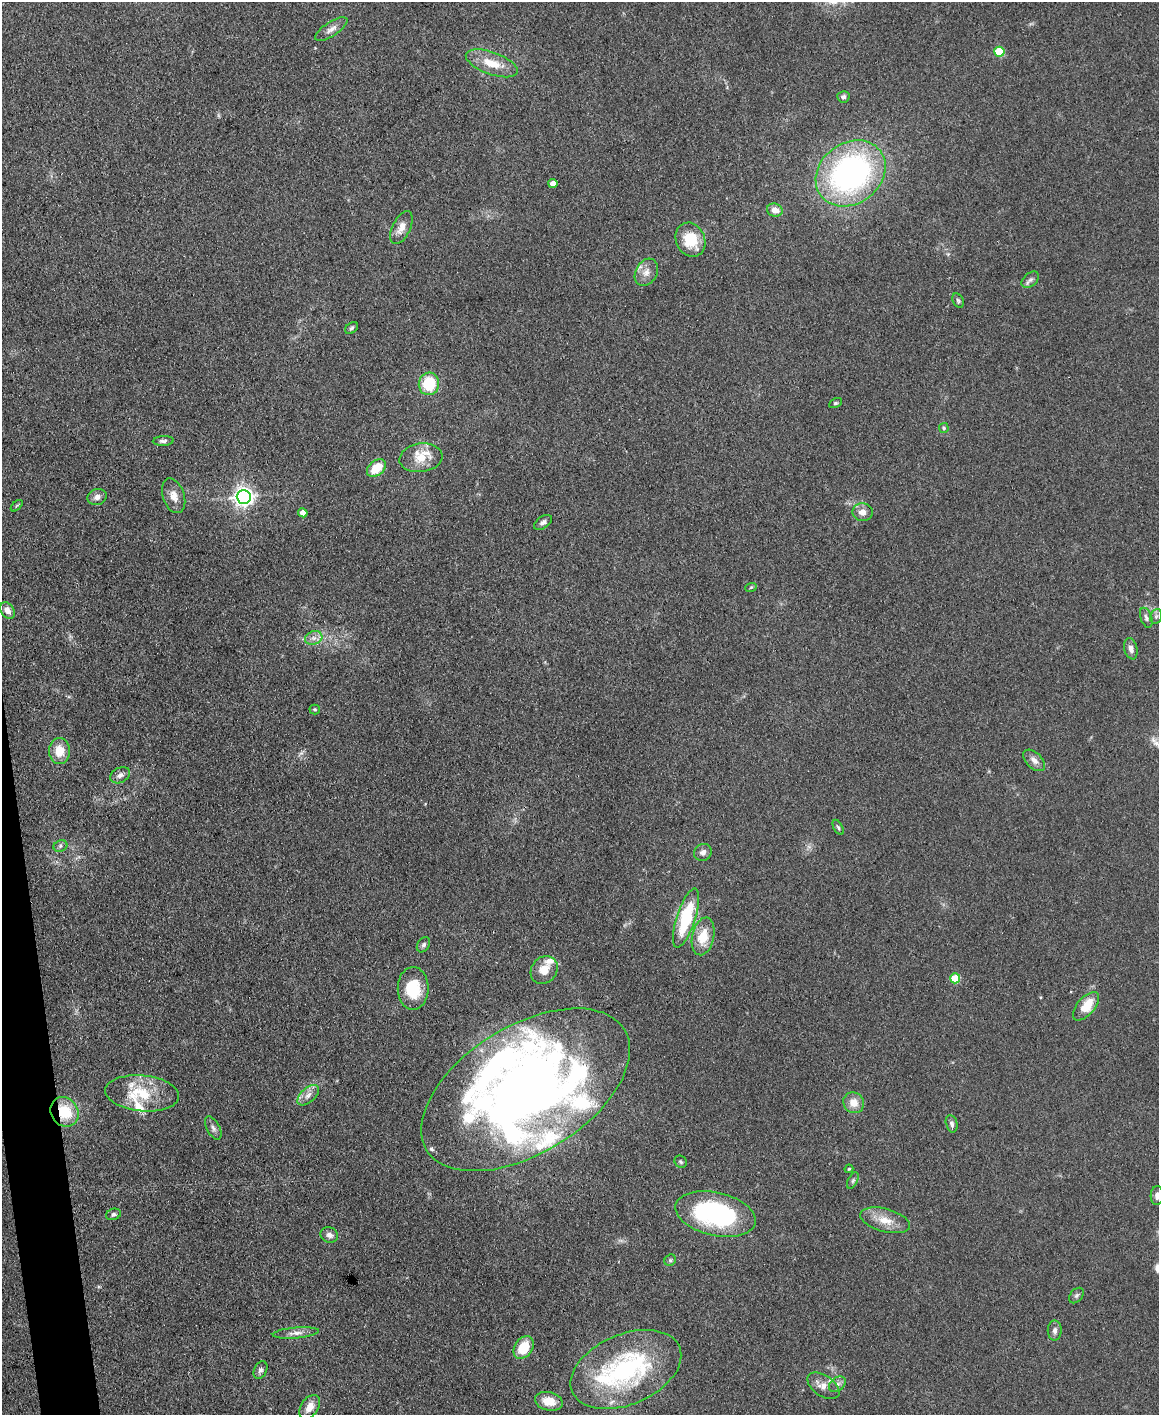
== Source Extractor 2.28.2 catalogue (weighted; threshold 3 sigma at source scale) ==
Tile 7 of 4 x 3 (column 3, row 2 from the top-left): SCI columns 2317-3473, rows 1657-3069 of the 4631 x 4616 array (HDU 1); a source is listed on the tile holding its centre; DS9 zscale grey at full resolution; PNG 1161 x 1417 px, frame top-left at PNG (2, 2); each listed source drawn as its Kron ellipse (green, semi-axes under 4 px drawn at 4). Shown black and unused: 2% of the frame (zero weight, under 3 of 4 exposures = <1% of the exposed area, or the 3 px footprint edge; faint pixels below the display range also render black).
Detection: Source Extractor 2.28.2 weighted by HDU 2 'WHT'; one run over the whole footprint, this tile lists its part. Background 0.133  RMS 0.0076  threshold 0.0342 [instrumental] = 3 sigma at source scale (4.5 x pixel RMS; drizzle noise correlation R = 1.50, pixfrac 1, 0.05/0.05 arcsec/px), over >= 5 px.
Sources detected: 83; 11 inside a brighter listed object's ellipse — not listed separately; the other 72 listed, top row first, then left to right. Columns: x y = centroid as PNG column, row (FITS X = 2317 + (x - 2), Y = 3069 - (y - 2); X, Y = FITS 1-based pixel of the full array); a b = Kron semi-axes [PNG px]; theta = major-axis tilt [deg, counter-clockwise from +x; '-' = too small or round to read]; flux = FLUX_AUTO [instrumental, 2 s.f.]
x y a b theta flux
331 29 18 7 33 5.1
999 52 5 5 - 34
492 63 27 11 -20 16
843 97 6 5 - 2.1
851 173 37 30 38 220
553 184 4 4 - 6.6
775 210 8 6 -17 6
401 228 18 9 64 7.5
690 240 17 14 -66 24
646 272 14 10 61 7.1
1030 280 10 6 39 2.8
958 301 7 5 -65 1.5
352 328 7 5 42 1.7
429 384 11 10 - 30
835 403 7 4 26 1.2
944 428 5 4 - 1.1
163 441 10 5 3 2.1
421 458 21 14 8 15
376 468 11 7 41 18
174 496 18 10 -72 7.5
97 497 10 8 21 4.3
244 497 7 7 - 420
17 506 7 4 44 1
863 512 10 9 - 6
303 513 4 4 - 7.5
543 522 10 6 35 2.7
751 587 6 3 19 0.85
7 611 9 6 -56 5.1
1156 616 7 5 69 1.9
1146 618 10 5 -70 2.4
314 638 9 6 19 3.7
1131 649 11 6 -75 3.8
315 709 5 5 - 1.3
59 751 13 10 -90 13
1034 760 13 7 -43 4.9
120 775 10 7 25 3.8
838 827 8 4 -63 1.6
60 846 7 5 24 1.8
703 852 9 8 - 3.4
686 918 31 9 72 49
703 936 19 11 78 19
423 945 8 6 57 2
544 970 15 12 53 10
955 978 5 5 - 28
413 988 21 15 89 26
1086 1006 17 8 49 18
526 1090 116 63 31 730
142 1093 37 18 -6 32
308 1095 13 7 42 5.2
854 1103 11 10 - 8.7
65 1112 15 13 -58 27
952 1124 9 5 -77 2.4
213 1128 13 6 -62 2.8
681 1162 6 5 - 1.4
849 1169 4 3 - 0.74
853 1180 9 5 63 1.7
1157 1195 9 6 87 3.5
113 1214 7 5 21 1.9
716 1214 41 21 -13 120
885 1220 25 11 -15 13
329 1235 9 7 -21 3.4
670 1260 6 5 - 1.3
1076 1295 9 6 50 1.8
1055 1331 10 7 89 3
296 1333 23 5 5 5.4
524 1347 12 9 56 20
626 1369 58 35 23 130
260 1370 9 6 64 2.5
837 1384 9 6 40 2.9
823 1386 18 10 -34 6.8
549 1401 14 9 -15 13
310 1407 13 8 57 7.7
Overlapping masked pixels (flux is a lower limit): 1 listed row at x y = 65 1112
Isophote crosses this tile's border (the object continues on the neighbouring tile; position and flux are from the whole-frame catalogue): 1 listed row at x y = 1157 1195